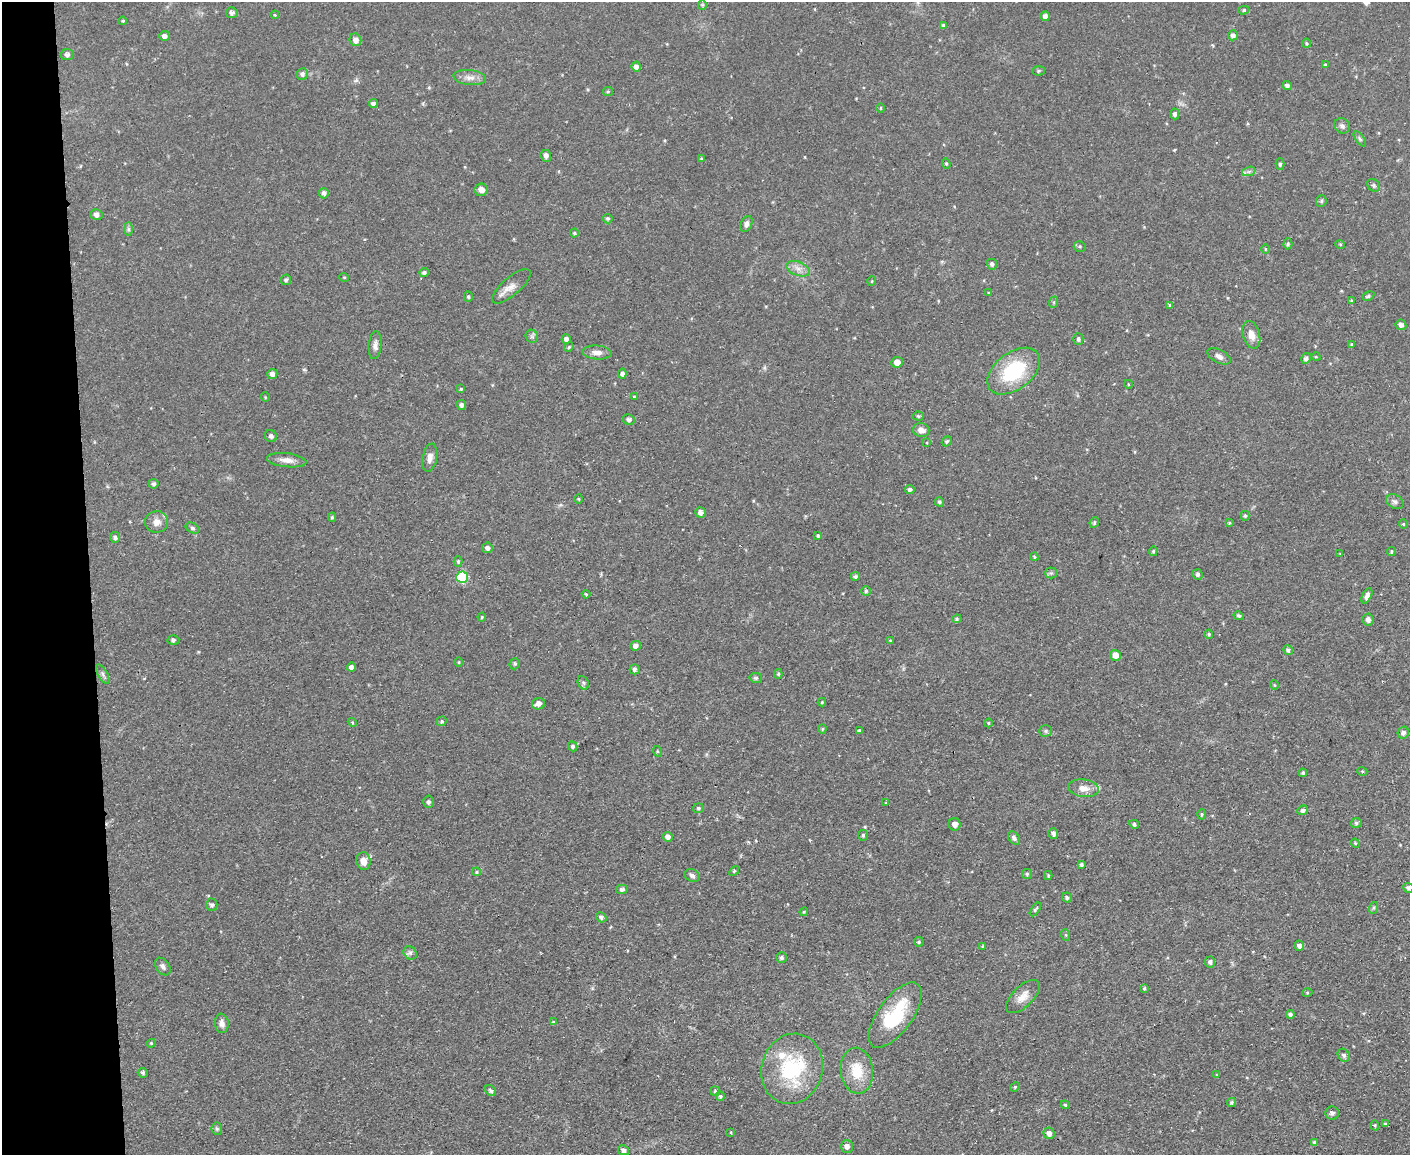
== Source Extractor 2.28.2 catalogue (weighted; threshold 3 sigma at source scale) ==
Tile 4 of 3 x 4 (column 1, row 2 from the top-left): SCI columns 130-1537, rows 2363-3515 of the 4593 x 4724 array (HDU 1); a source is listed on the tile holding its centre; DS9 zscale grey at full resolution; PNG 1412 x 1157 px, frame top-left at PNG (2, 2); each listed source drawn as its Kron ellipse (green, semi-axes under 4 px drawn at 4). Shown black and unused: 6% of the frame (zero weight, under 2 of 3 exposures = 3% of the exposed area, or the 3 px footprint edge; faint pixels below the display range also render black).
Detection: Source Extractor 2.28.2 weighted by HDU 2 'WHT'; one run over the whole footprint, this tile lists its part. Background 0.0535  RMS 0.0061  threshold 0.0276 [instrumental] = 3 sigma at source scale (4.5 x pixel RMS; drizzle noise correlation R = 1.50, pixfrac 1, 0.05/0.05 arcsec/px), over >= 5 px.
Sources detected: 213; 4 inside a brighter listed object's ellipse — not listed separately; the other 209 listed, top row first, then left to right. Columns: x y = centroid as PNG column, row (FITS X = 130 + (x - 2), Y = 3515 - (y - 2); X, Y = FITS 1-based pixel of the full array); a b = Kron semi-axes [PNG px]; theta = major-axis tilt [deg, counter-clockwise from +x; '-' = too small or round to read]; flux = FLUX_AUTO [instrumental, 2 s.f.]
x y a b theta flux
702 5 5 4 - 0.76
1244 10 5 4 - 0.94
232 13 6 5 - 1.6
275 15 4 3 - 0.53
1045 16 5 4 - 2
123 21 4 3 - 0.66
943 25 4 3 - 1.1
1233 35 5 5 - 2
164 36 5 5 - 2.5
355 40 6 5 - 3.5
1306 43 4 4 - 0.81
67 54 6 5 - 1.9
1325 65 4 4 - 0.79
636 66 5 4 - 2.5
1038 71 6 4 2 0.91
302 74 6 5 - 1.7
470 78 16 7 -6 4.1
1287 86 5 4 - 1.8
608 91 5 4 - 0.75
373 103 4 4 - 2
881 108 5 3 - 0.58
1175 114 5 4 - 1.5
1342 126 8 7 - 2.2
1360 139 9 4 -54 1.2
546 156 6 5 - 2
701 159 4 4 - 0.65
946 164 5 4 - 0.87
1280 164 5 4 - 1.2
1249 171 7 4 19 1.4
1374 185 7 5 -46 1.2
481 190 6 6 - 4
324 193 5 5 - 1.8
1321 201 6 5 - 0.96
96 215 6 5 - 2.1
608 219 5 5 - 1.1
746 224 8 5 67 2.2
128 229 7 4 -90 1.2
574 233 4 4 - 0.66
1288 244 5 4 - 0.87
1340 244 5 3 - 0.6
1080 246 6 5 - 1
1265 249 5 3 - 0.54
992 264 5 5 - 1.4
798 269 12 7 -21 3.7
424 273 4 4 - 1.6
344 277 5 3 - 0.53
286 280 5 5 - 1.3
872 281 5 3 - 0.48
511 286 24 9 41 5.5
989 293 4 3 - 0.64
1368 296 6 4 29 1.1
468 297 5 4 - 0.93
1351 301 4 3 - 0.67
1054 302 6 4 71 0.74
1170 305 4 3 - 1.2
1401 325 5 5 - 2.1
1251 335 14 8 -75 5.2
532 336 7 6 - 1.3
566 339 4 4 - 1.9
1078 339 6 5 - 1.3
375 345 14 6 84 2.8
1352 345 4 3 - 1.1
569 347 5 4 - 0.76
597 352 14 7 -3 3.6
1219 356 12 6 -27 2.8
1316 357 4 3 - 0.49
1306 358 5 4 - 1.8
897 362 6 5 - 4.2
1014 371 30 18 37 41
272 374 5 5 - 1.9
622 374 5 4 - 2.2
1128 384 4 3 - 0.49
461 389 4 4 - 0.83
265 397 5 3 - 0.48
634 397 3 3 - 1.3
461 405 5 5 - 1.6
918 416 5 4 - 0.84
629 419 6 5 - 1.8
921 430 8 7 - 3.9
271 436 6 5 - 1.5
947 441 5 4 - 1.1
927 443 3 3 - 0.76
430 458 14 7 80 3.3
287 460 20 7 -6 4.6
154 484 5 4 - 1.2
910 490 5 4 - 1.5
579 499 5 3 - 0.64
939 502 5 4 - 1
1395 502 9 6 -31 1.9
700 512 5 5 - 2.6
1245 516 5 4 - 0.92
332 517 4 4 - 0.9
157 522 11 10 - 4.8
1094 523 5 4 - 1
1229 523 4 4 - 0.59
1403 524 4 4 - 0.64
193 528 7 5 -27 1.2
818 535 4 3 - 0.82
115 537 5 5 - 1.5
487 548 5 5 - 2.1
1153 551 5 4 - 0.85
1391 552 4 4 - 0.92
1340 553 3 2 - 0.43
1034 557 4 3 - 0.66
458 561 5 4 - 0.9
1051 573 5 5 - 1.1
1198 574 5 5 - 1.5
855 576 4 4 - 1.3
462 577 6 6 - 34
866 591 5 5 - 0.82
586 594 4 2 - 0.62
1367 596 8 4 62 2.8
1239 616 5 4 - 1
482 617 4 4 - 0.59
957 619 5 4 - 0.82
1368 620 6 5 - 2.4
1209 634 4 4 - 0.9
173 640 6 5 - 1.3
890 640 4 3 - 0.49
635 646 5 4 - 2.8
1288 650 5 4 - 1.4
1115 655 6 5 - 5.1
459 662 5 3 - 0.57
515 664 5 5 - 1.1
351 667 4 4 - 2.4
635 669 5 5 - 1.6
103 674 11 5 -61 1.6
778 674 5 4 - 0.92
756 678 6 5 - 1.1
583 683 7 5 -61 1.2
1274 685 5 3 - 0.46
822 702 4 4 - 0.72
538 704 6 5 - 3.7
442 721 5 4 - 1
352 722 5 3 - 0.6
988 723 4 4 - 0.62
822 729 4 4 - 0.69
859 731 4 3 - 1.5
1046 731 6 5 - 1.2
1403 733 6 5 - 2.2
573 746 5 4 - 1.2
657 751 5 3 - 0.55
1362 771 5 3 - 0.58
1303 773 4 4 - 0.93
1083 788 15 8 -8 5.6
428 802 6 5 - 1.5
886 803 3 2 - 0.47
698 808 5 5 - 1.1
1303 810 5 4 - 1.6
1202 814 5 4 - 0.85
1356 823 5 5 - 1.2
955 824 6 6 - 2.8
1134 824 5 4 - 1.1
1053 834 5 4 - 2.2
863 835 5 4 - 1
668 837 5 4 - 2.7
1014 838 7 5 -53 1.7
1355 843 5 3 - 0.64
364 861 9 7 -83 4.8
1081 865 4 3 - 1.2
734 871 6 4 46 0.72
477 872 4 4 - 0.72
1027 874 5 5 - 0.85
692 875 8 6 -25 1.9
1048 875 4 4 - 0.63
1408 888 5 5 - 1.8
622 889 6 4 3 1.6
1067 898 5 4 - 1.3
212 905 6 6 - 1.5
1373 908 6 4 71 0.94
1035 910 8 4 54 1.1
804 912 4 4 - 0.63
601 917 5 4 - 1.5
1066 935 6 4 -71 0.6
919 942 5 4 - 1.1
983 946 4 3 - 0.8
1299 946 5 4 - 2.3
410 953 7 6 - 1.6
782 958 5 5 - 1.4
1210 962 5 5 - 1.7
163 966 10 6 -53 1.9
1144 988 4 3 - 0.76
1307 993 5 3 - 0.54
1023 997 21 10 45 6.3
1290 1014 4 4 - 1.7
895 1015 38 17 54 36
553 1022 4 3 - 0.8
222 1023 10 7 -85 3.3
151 1043 4 4 - 0.72
1344 1055 7 5 -53 1.3
792 1069 35 30 72 50
857 1071 23 16 -84 16
143 1073 5 4 - 0.92
1217 1075 4 2 - 0.4
1015 1087 5 4 - 0.76
491 1091 6 5 - 1.3
715 1091 5 4 - 0.9
720 1096 4 4 - 1.1
1232 1102 4 4 - 0.9
1065 1105 4 3 - 0.72
1332 1113 7 6 - 1.7
1385 1124 4 4 - 0.83
1375 1125 5 4 - 0.73
217 1129 6 5 - 1.1
731 1132 3 3 - 0.67
1049 1133 6 5 - 3.2
1314 1142 4 4 - 0.88
847 1146 6 6 - 2.4
623 1150 5 4 - 2
Isophote crosses this tile's border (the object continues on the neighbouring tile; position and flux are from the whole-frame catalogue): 1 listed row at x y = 1408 888